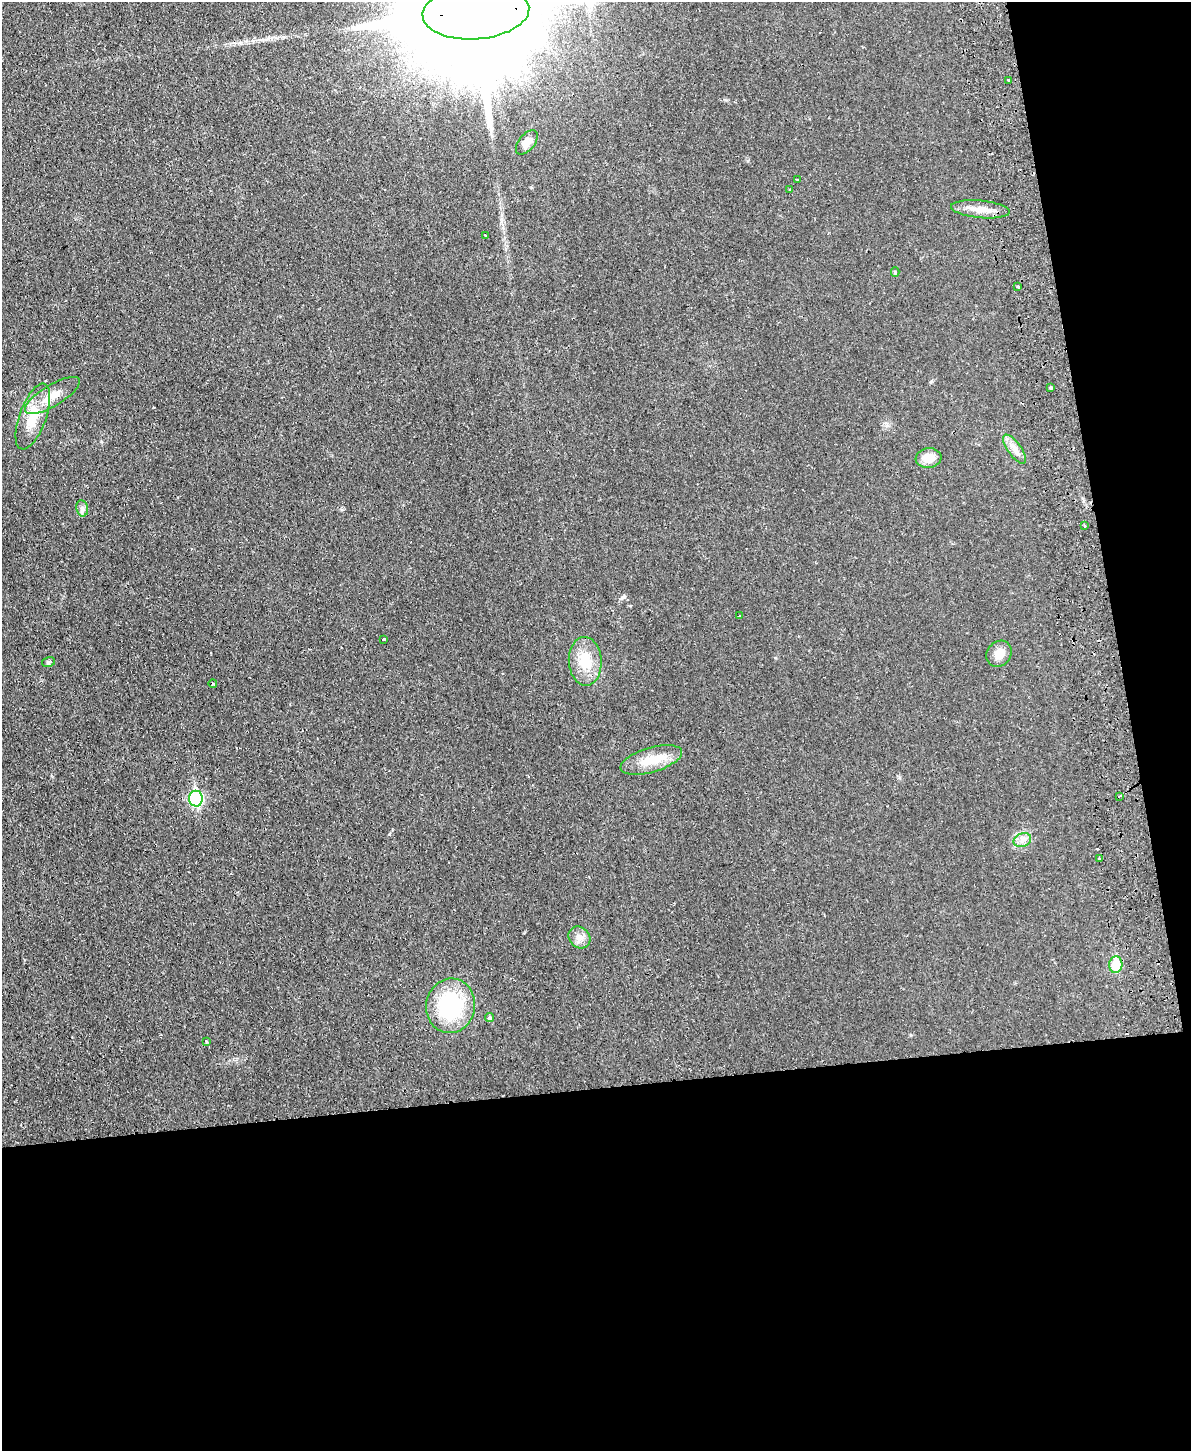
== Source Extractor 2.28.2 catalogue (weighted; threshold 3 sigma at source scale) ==
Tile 12 of 4 x 3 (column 4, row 3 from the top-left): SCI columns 3624-4812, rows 154-1602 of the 4870 x 4758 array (HDU 1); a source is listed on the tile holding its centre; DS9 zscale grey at full resolution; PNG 1193 x 1453 px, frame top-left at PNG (2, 2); each listed source drawn as its Kron ellipse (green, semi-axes under 4 px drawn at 4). Shown black and unused: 31% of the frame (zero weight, under 2 of 3 exposures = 3% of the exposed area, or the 3 px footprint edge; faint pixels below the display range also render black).
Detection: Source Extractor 2.28.2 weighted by HDU 2 'WHT'; one run over the whole footprint, this tile lists its part. Background 0.025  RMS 0.0047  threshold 0.0213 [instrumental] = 3 sigma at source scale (4.5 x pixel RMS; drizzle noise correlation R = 1.50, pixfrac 1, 0.05/0.05 arcsec/px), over >= 5 px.
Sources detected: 34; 2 cosmic-ray / hot-pixel residue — neither listed nor drawn; the other 32 listed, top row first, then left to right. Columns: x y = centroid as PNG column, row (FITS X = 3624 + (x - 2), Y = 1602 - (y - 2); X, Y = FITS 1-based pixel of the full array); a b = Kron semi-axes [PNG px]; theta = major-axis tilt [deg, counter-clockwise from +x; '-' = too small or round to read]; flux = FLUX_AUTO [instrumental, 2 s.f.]
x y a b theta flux
476 12 53 27 5 29000
1009 80 4 2 - 0.69
527 142 14 8 50 4.4
797 179 4 2 - 0.37
790 189 3 2 - 0.39
980 209 30 8 -5 5.9
485 235 3 3 - 0.58
895 272 4 4 - 0.65
1018 287 3 3 - 1.2
1051 388 3 3 - 11
52 395 31 10 31 8.5
33 417 34 13 70 14
1015 449 17 6 -54 3.4
928 458 13 10 7 6.8
82 508 8 5 -79 1.3
1084 526 4 3 - 0.84
740 616 3 3 - 0.94
384 639 4 3 - 1.6
999 654 14 12 53 4.5
585 661 24 16 -87 12
48 662 6 5 - 0.88
213 684 4 3 - 0.43
651 760 32 12 16 10
1120 796 4 3 - 2.5
196 799 8 7 - 62
1022 840 9 6 21 2.1
1099 858 3 3 - 1.5
579 937 12 10 -45 3.3
1116 965 8 6 84 13
451 1006 27 24 78 41
490 1018 4 4 - 0.99
206 1042 3 3 - 1
Overlapping masked pixels (flux is a lower limit): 1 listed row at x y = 476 12
Isophote crosses this tile's border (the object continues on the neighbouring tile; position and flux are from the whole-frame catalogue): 1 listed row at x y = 476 12
Unlisted compact peaks at least as high as the median listed source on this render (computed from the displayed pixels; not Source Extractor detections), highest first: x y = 389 834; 624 597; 931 382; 899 777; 726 100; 101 441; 748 161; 524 933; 911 1035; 775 658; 886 425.